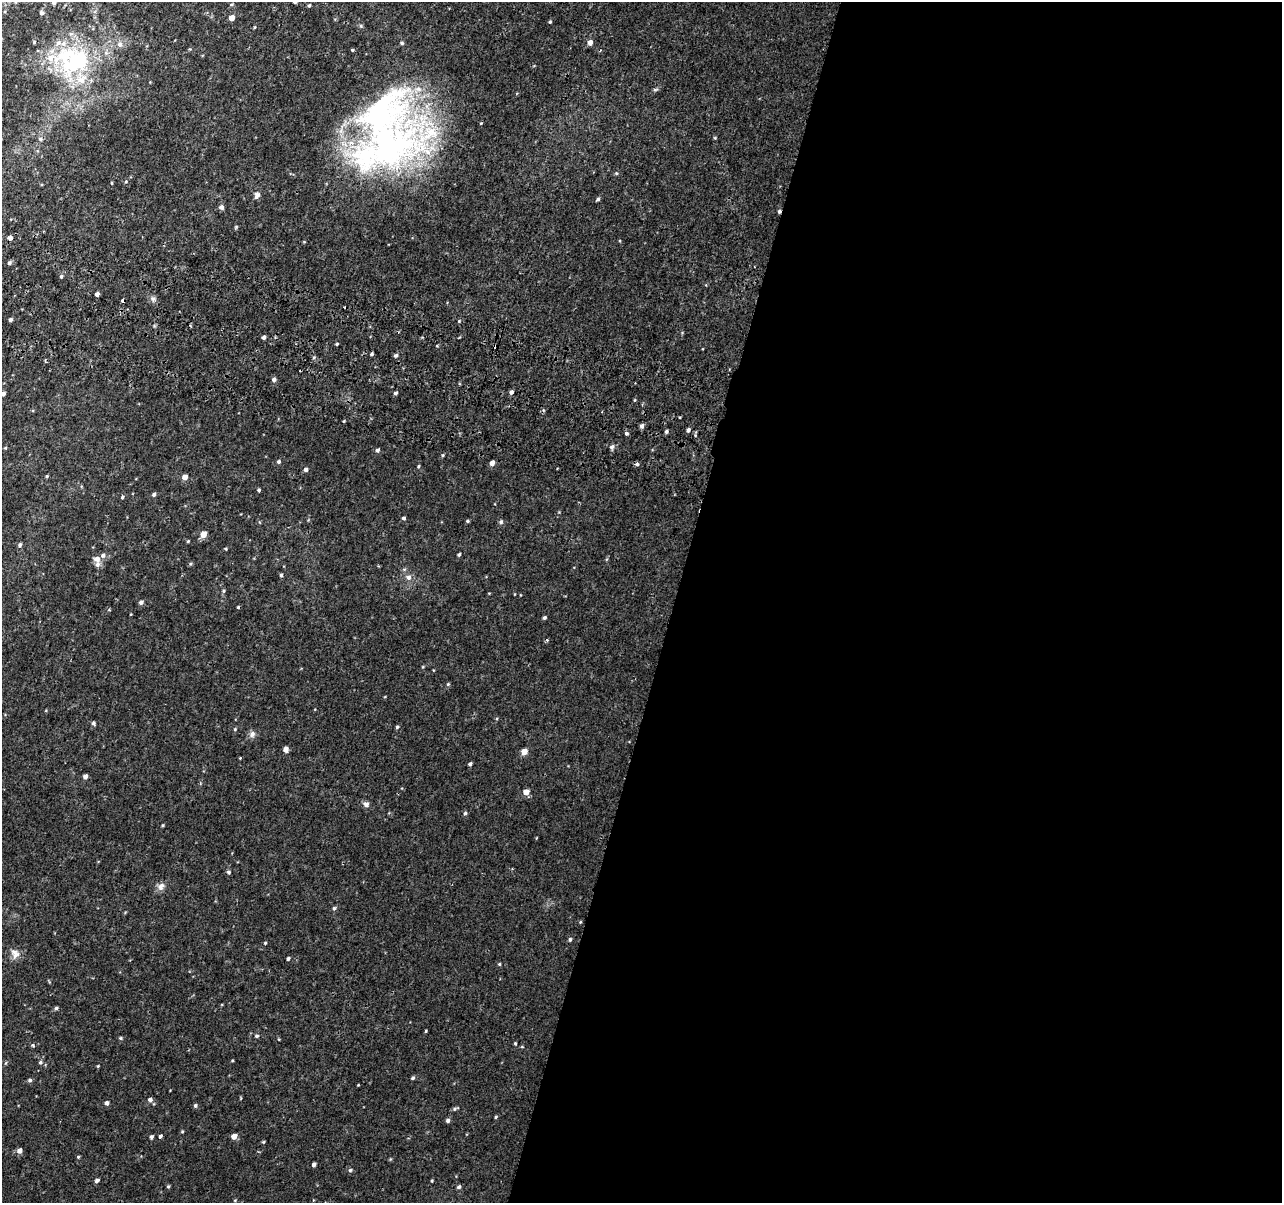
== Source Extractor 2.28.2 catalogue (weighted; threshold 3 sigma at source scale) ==
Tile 12 of 4 x 4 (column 4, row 3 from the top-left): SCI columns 3864-5143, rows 1533-2733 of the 5158 x 5405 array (HDU 1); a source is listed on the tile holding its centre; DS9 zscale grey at full resolution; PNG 1284 x 1205 px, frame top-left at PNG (2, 2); no overlay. Shown black and unused: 48% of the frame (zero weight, under 2 of 3 exposures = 3% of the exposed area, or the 3 px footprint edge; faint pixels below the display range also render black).
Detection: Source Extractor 2.28.2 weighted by HDU 2 'WHT'; one run over the whole footprint, this tile lists its part. Background 0.00219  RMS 0.0029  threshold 0.013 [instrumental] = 3 sigma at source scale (4.5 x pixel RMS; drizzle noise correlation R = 1.50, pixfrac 1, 0.0396/0.0396 arcsec/px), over >= 5 px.
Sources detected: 158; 4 cosmic-ray / hot-pixel residue — not listed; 10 inside a brighter listed object's ellipse — not listed separately; the other 144 listed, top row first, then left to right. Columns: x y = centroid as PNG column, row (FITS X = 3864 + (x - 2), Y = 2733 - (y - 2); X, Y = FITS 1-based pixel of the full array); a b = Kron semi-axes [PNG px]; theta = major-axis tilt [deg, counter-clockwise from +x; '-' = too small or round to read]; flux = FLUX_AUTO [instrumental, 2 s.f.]
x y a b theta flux
295 2 5 4 - 0.55
54 3 5 4 - 0.75
231 4 5 4 - 0.35
309 5 5 4 - 0.41
42 13 4 4 - 0.71
231 18 5 4 - 3.1
550 22 4 4 - 0.36
361 26 5 5 - 0.43
255 27 4 4 - 0.27
34 42 4 4 - 0.32
590 42 5 5 - 1.7
402 43 5 4 - 0.51
120 44 8 7 - 1.3
352 50 4 3 - 0.37
76 61 46 38 24 35
656 89 8 4 -7 0.41
715 138 5 3 - 0.27
40 139 7 5 -15 0.6
389 147 116 60 24 110
616 173 5 4 - 0.34
126 181 6 4 53 0.37
112 183 4 3 - 0.27
257 195 9 6 77 1.3
598 199 5 3 - 0.56
221 207 5 5 - 1.1
779 211 5 3 - 0.68
236 227 5 4 - 0.35
10 237 4 4 - 3.6
9 263 5 5 - 0.71
61 276 5 5 - 0.48
97 294 4 4 - 1
153 299 9 8 - 0.98
123 300 4 3 - 2.2
10 320 4 3 - 0.8
459 321 3 3 - 0.24
263 337 4 3 - 0.89
337 344 4 3 - 0.36
371 354 4 3 - 0.5
396 355 4 4 - 0.62
274 379 5 5 - 0.89
511 392 4 4 - 0.85
396 393 4 4 - 0.57
3 394 4 4 - 1.3
634 400 5 3 - 0.27
642 426 5 4 - 0.92
688 430 5 4 - 0.79
666 432 4 4 - 0.57
626 433 4 4 - 0.59
612 447 7 6 - 0.79
5 448 4 4 - 0.3
377 450 5 4 - 0.74
443 455 4 4 - 0.33
279 462 5 4 - 0.57
492 463 4 4 - 1.8
637 464 4 3 - 1.1
418 466 4 3 - 0.33
306 470 4 4 - 0.86
47 476 4 3 - 0.37
185 477 5 4 - 2.5
259 490 4 3 - 0.43
154 495 5 4 - 0.69
122 497 5 4 - 0.42
404 518 4 4 - 0.58
467 521 4 3 - 0.4
501 522 6 5 - 0.62
203 534 5 4 - 3.9
188 541 4 4 - 0.32
20 545 5 5 - 0.55
226 549 4 3 - 0.27
459 554 4 3 - 0.5
97 559 10 8 -8 1.5
190 564 5 4 - 0.39
281 575 5 4 - 0.49
408 577 8 8 - 1.4
223 591 5 5 - 0.41
489 593 3 3 - 0.21
514 594 4 2 - 0.18
520 595 4 3 - 0.17
141 602 5 4 - 0.96
238 607 3 3 - 0.3
109 610 4 4 - 0.3
131 614 3 2 - 0.2
544 618 5 4 - 0.52
547 640 5 4 - 0.38
423 667 5 4 - 0.28
448 684 4 4 - 0.39
93 723 5 4 - 0.63
397 727 4 4 - 0.43
235 729 5 4 - 0.34
252 734 10 8 56 1.2
286 749 5 4 - 1.7
524 751 5 4 - 3.5
240 758 4 3 - 0.22
470 764 4 3 - 0.69
85 776 4 4 - 1.3
526 792 5 5 - 2.8
366 804 7 6 - 1.3
465 813 5 4 - 0.52
162 825 4 3 - 0.31
228 872 5 5 - 0.52
161 886 11 9 46 1.5
334 908 6 5 - 0.55
580 922 4 3 - 0.25
570 939 5 4 - 0.48
265 943 4 4 - 0.31
15 954 14 11 -59 2.1
288 959 4 4 - 0.48
499 964 4 4 - 0.33
56 1008 5 4 - 0.57
426 1031 3 2 - 0.26
257 1036 6 5 - 0.53
121 1038 6 4 -14 0.42
279 1039 5 3 - 0.22
515 1043 4 3 - 0.32
33 1045 6 4 -66 0.37
522 1047 5 3 - 0.24
232 1061 4 3 - 0.26
40 1062 6 5 - 0.51
6 1063 5 4 - 0.34
98 1066 4 3 - 0.26
413 1078 5 4 - 0.5
30 1080 5 5 - 0.58
358 1085 3 2 - 0.2
241 1098 5 3 - 0.23
150 1099 5 5 - 0.92
106 1103 5 4 - 0.98
195 1106 5 5 - 0.54
455 1109 8 4 18 0.52
496 1117 4 3 - 0.32
448 1120 5 4 - 0.78
182 1131 4 3 - 0.31
161 1136 4 3 - 1.1
234 1136 5 4 - 2.5
151 1137 5 4 - 0.6
263 1142 4 3 - 0.31
19 1151 5 5 - 1.4
78 1157 4 4 - 0.34
314 1164 4 3 - 0.96
350 1170 5 5 - 0.51
97 1180 4 4 - 0.9
432 1181 4 3 - 0.3
168 1186 5 4 - 0.41
459 1187 5 5 - 0.61
235 1200 5 4 - 0.27
Overlapping masked pixels (flux is a lower limit): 3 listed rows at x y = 389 147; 779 211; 123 300
Isophote crosses this tile's border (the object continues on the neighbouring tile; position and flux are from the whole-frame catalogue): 3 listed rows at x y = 295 2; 54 3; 3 394